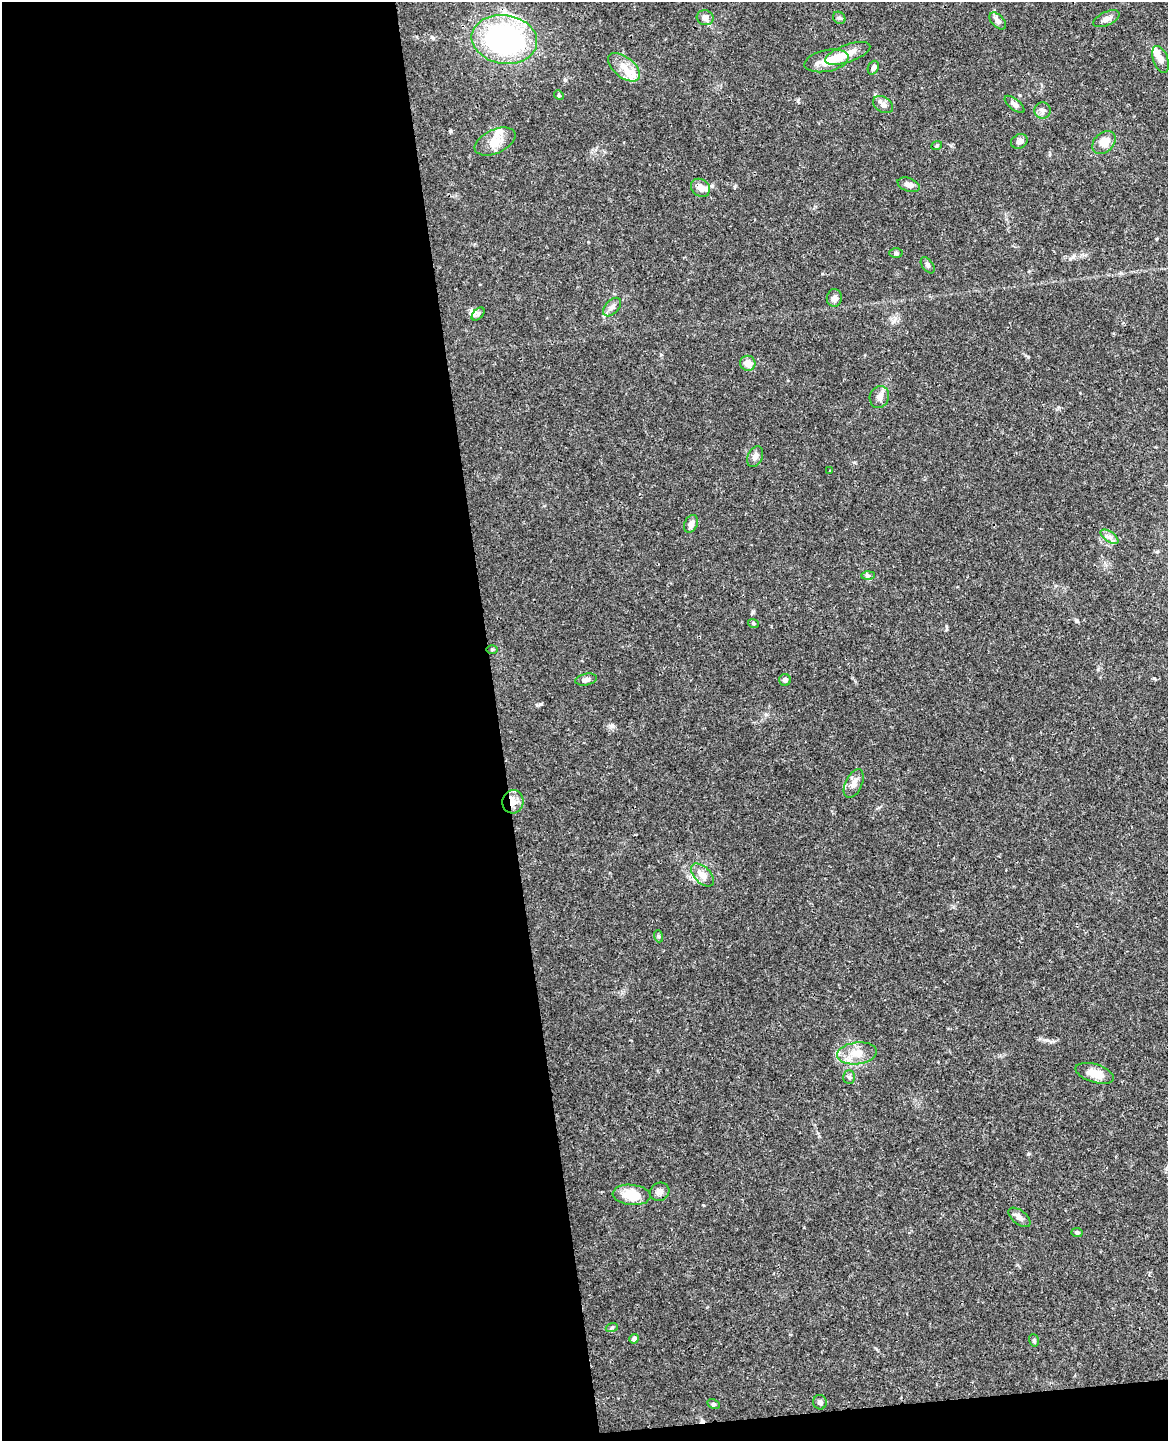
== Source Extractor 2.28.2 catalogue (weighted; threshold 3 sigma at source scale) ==
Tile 9 of 4 x 3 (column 1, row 3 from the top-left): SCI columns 57-1222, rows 148-1586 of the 4777 x 4717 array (HDU 1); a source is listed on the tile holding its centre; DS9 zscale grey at full resolution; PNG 1170 x 1443 px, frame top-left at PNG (2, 2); each listed source drawn as its Kron ellipse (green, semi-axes under 4 px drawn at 4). Shown black and unused: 44% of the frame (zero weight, under 3 of 4 exposures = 6% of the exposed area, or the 3 px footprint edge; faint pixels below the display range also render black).
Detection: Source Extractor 2.28.2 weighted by HDU 2 'WHT'; one run over the whole footprint, this tile lists its part. Background 0.0441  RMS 0.0031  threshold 0.0138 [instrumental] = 3 sigma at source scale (4.5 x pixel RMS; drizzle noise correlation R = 1.50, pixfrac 1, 0.05/0.05 arcsec/px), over >= 5 px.
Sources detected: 59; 1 inside a brighter object's white glare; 1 cosmic-ray / hot-pixel residue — neither listed nor drawn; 5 inside a brighter listed object's ellipse — not listed separately; the other 52 listed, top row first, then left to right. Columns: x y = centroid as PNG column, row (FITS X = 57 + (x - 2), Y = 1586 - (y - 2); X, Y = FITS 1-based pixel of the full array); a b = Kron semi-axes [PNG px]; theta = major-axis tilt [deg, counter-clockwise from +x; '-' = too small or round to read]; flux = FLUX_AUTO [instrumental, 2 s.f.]
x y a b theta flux
705 18 8 7 - 1.7
839 18 7 5 -43 0.6
1106 19 14 6 25 1.7
998 21 10 6 -47 1.4
504 39 33 24 -8 62
848 53 24 8 19 3.9
1160 59 14 7 -69 2.1
827 61 22 10 11 4.4
624 67 19 10 -39 4.2
873 68 7 5 66 1.1
559 95 5 4 - 0.38
1015 104 12 5 -39 1.2
883 105 11 7 -33 1.4
1043 111 8 8 - 1.2
1019 141 9 7 27 1.2
495 142 22 12 24 4.4
1104 142 13 9 44 4.1
937 145 5 3 - 0.29
909 185 11 6 -19 1.5
700 188 10 8 -38 2.2
896 253 6 5 - 0.6
928 265 9 5 -54 0.76
834 298 9 7 83 1.3
612 307 11 6 47 1.4
478 314 8 4 45 0.77
748 363 8 7 - 2.7
879 397 11 9 68 1.6
755 457 11 7 65 1.6
830 470 3 2 - 0.3
691 524 9 6 67 1.6
1110 537 10 5 -35 1.2
868 576 7 4 1 0.57
753 623 5 4 - 0.41
492 649 5 3 - 0.33
586 680 11 5 12 1.2
785 680 6 6 - 1
854 784 15 8 65 2.2
513 802 12 10 77 2.7
702 875 14 8 -44 3
658 936 6 4 -71 0.44
857 1053 20 11 7 4.5
1095 1073 20 9 -17 4.3
849 1077 7 5 -88 0.63
660 1192 10 8 35 1.5
632 1195 19 10 -5 6.9
1019 1217 13 7 -39 1.3
1077 1232 5 4 - 0.6
612 1327 6 4 20 0.43
634 1339 5 4 - 1
1034 1340 6 4 -72 0.5
820 1402 7 6 - 0.93
714 1404 6 4 -27 0.52
Overlapping masked pixels (flux is a lower limit): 2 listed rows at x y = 504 39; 513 802
Unlisted compact peaks at least as high as the median listed source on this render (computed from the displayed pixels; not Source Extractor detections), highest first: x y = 1154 678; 540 704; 1028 357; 753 612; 1028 1154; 612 726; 1077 621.